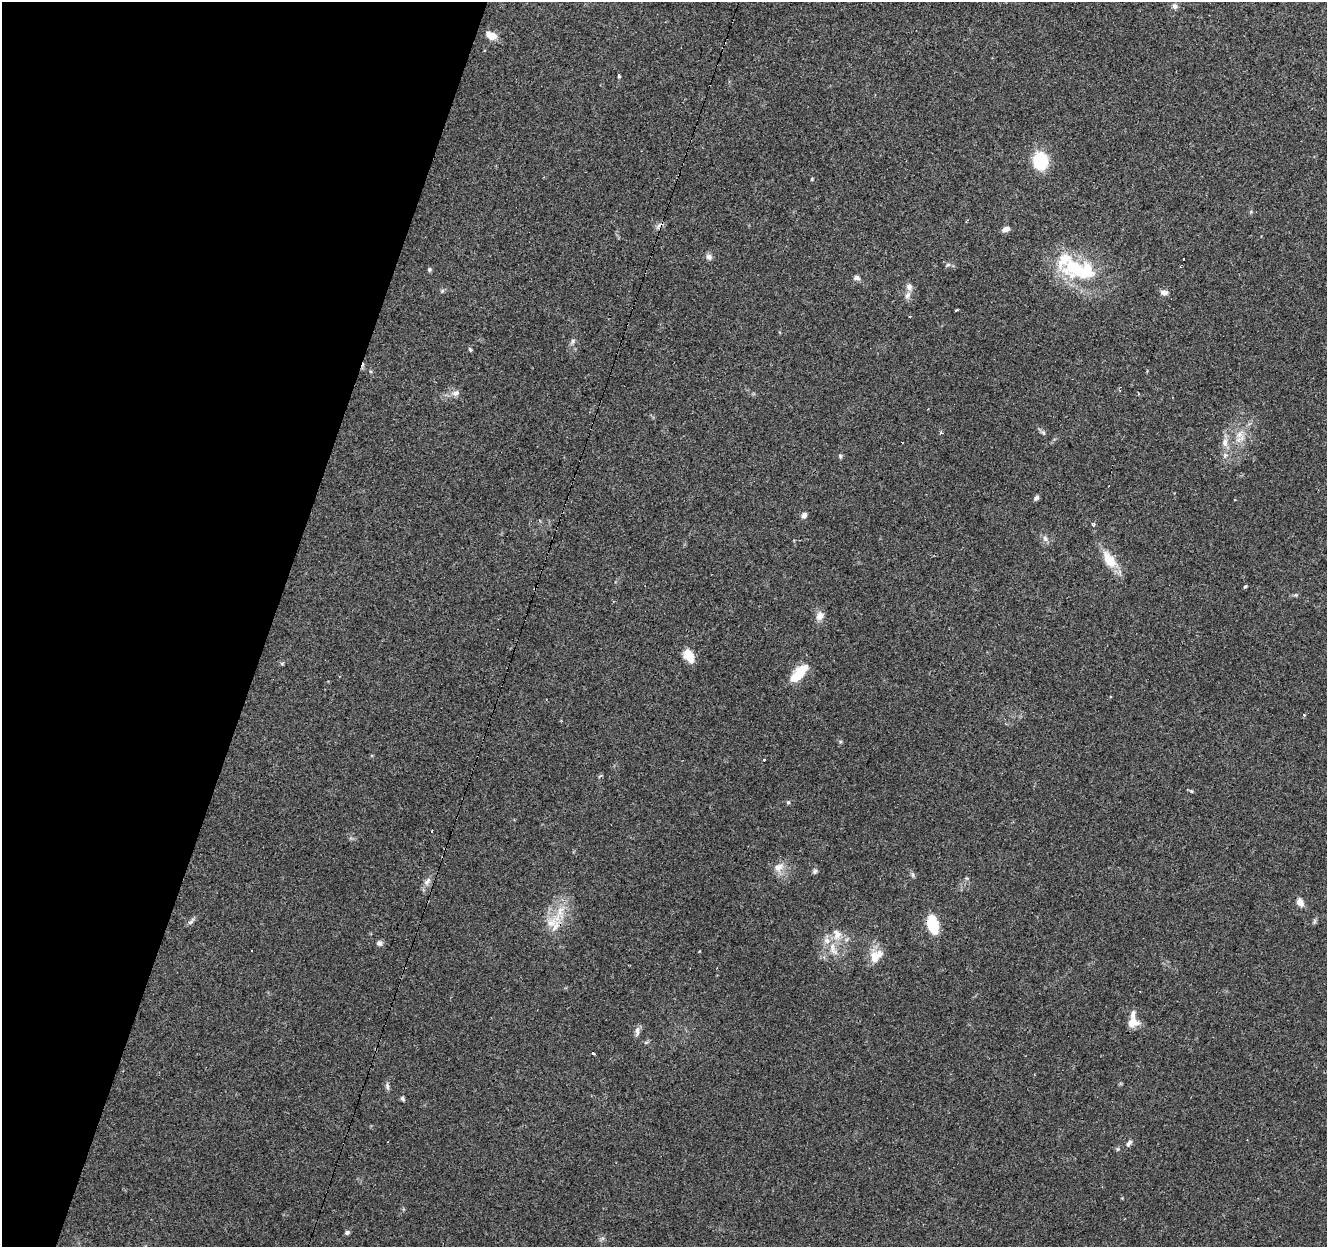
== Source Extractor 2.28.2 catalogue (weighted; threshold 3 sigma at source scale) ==
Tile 9 of 4 x 4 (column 1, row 3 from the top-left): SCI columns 1-1325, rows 1459-2703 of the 5306 x 5470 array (HDU 1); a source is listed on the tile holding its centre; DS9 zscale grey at full resolution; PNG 1329 x 1249 px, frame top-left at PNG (2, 2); no overlay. Shown black and unused: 20% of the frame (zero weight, under 3 of 4 exposures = <1% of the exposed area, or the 3 px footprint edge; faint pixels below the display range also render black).
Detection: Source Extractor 2.28.2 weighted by HDU 2 'WHT'; one run over the whole footprint, this tile lists its part. Background 0.085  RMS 0.0048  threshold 0.0215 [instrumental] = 3 sigma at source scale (4.5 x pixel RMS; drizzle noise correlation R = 1.50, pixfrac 1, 0.0396/0.0396 arcsec/px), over >= 5 px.
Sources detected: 73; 1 inside a brighter object's white glare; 9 cosmic-ray / hot-pixel residue — not listed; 4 inside a brighter listed object's ellipse — not listed separately; the other 59 listed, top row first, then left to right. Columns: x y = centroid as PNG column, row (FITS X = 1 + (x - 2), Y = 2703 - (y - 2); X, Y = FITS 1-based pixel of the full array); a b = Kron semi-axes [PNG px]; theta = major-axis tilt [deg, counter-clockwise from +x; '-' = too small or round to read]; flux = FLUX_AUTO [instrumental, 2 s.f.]
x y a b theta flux
1175 6 8 7 - 1.5
491 36 11 6 -27 6.4
619 75 4 3 - 2.8
1040 161 15 13 -83 22
812 179 4 3 - 0.42
966 221 3 2 - 0.65
1006 229 9 5 20 2.3
709 257 8 7 - 1.7
1184 259 3 3 - 2.1
948 265 6 5 - 0.93
1078 269 52 24 -12 36
429 270 6 5 - 0.77
856 278 7 6 - 1.9
909 287 10 7 -63 2.1
442 291 6 4 46 0.75
1164 292 10 7 -1 2
907 295 10 7 63 2.1
956 310 3 2 - 0.78
572 341 9 4 81 1.1
470 349 6 4 -62 0.65
456 393 11 7 22 2.3
941 433 4 3 - 0.99
1043 433 7 5 -68 0.99
1240 439 18 7 32 4.3
1225 443 12 8 87 3.4
1225 455 7 5 76 1.2
840 456 6 4 -90 0.69
1036 498 8 5 44 1.2
804 515 7 5 62 2
1094 524 5 4 - 0.84
1045 538 9 6 -63 1.6
1109 560 26 12 -57 9.9
1245 586 5 4 - 0.57
820 616 13 10 57 3.2
689 656 15 9 -62 7.1
800 671 19 11 45 11
764 760 3 3 - 0.89
1191 791 5 4 - 0.6
788 802 5 5 - 0.71
431 831 3 2 - 1.1
778 867 13 11 43 4.4
815 872 9 3 61 0.87
912 875 8 4 -81 0.89
427 881 12 6 54 2.6
1300 902 11 7 -61 2.9
560 911 24 11 -85 9.5
191 922 8 5 25 1.2
932 924 14 8 -73 25
837 934 15 11 -74 5.3
379 943 7 6 - 1.6
833 949 22 9 -64 6.1
876 956 21 13 43 6.8
1133 1023 14 11 14 4.3
637 1031 14 6 89 2
593 1053 3 3 - 1.8
387 1086 8 6 -80 1.3
402 1099 6 5 - 0.9
1129 1143 10 6 51 1.5
347 1232 5 4 - 1.3